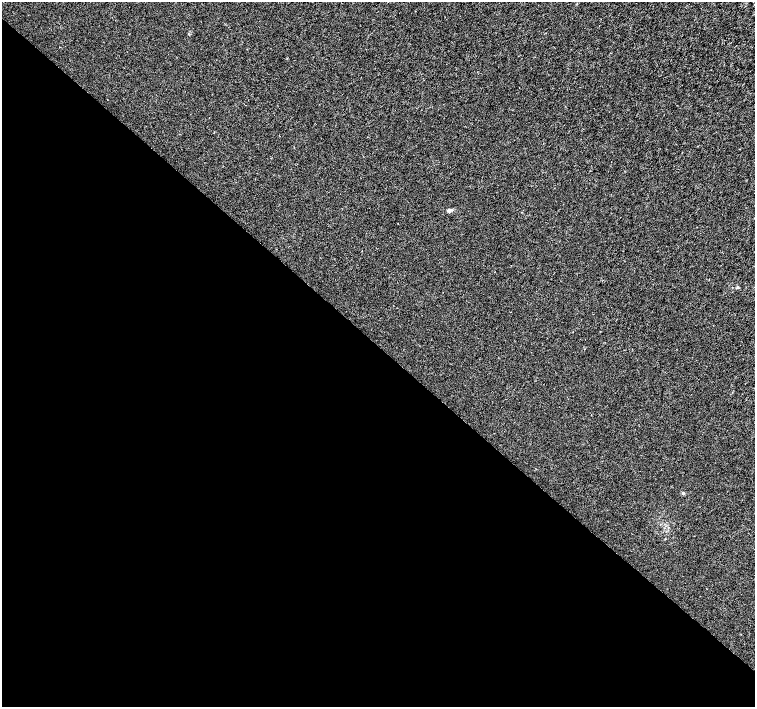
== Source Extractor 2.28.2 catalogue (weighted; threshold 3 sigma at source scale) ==
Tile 14 of 4 x 4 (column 2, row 4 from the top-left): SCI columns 1513-3017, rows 229-1637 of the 6026 x 6026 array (HDU 1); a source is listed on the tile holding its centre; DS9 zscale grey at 2 x 2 block average (1 PNG px = mean of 2 x 2 image px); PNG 757 x 709 px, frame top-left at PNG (2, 2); no overlay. Shown black and unused: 51% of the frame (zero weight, under 3 of 4 exposures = <1% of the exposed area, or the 3 px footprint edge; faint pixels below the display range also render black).
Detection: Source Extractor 2.28.2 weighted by HDU 2 'WHT'; one run over the whole footprint, this tile lists its part. Background 0.00102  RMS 0.0021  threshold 0.00956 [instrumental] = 3 sigma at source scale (4.5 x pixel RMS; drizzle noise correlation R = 1.50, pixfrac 1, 0.0396/0.0396 arcsec/px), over >= 5 px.
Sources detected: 3; all 3 listed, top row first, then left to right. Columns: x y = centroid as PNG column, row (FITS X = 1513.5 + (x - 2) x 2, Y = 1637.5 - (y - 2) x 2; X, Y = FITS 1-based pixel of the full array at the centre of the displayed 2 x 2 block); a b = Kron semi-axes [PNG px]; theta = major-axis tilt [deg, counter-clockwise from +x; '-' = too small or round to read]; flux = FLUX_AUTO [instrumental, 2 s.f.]
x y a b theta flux
450 210 5 3 - 0.85
737 287 3 3 - 0.61
683 493 4 3 - 0.68